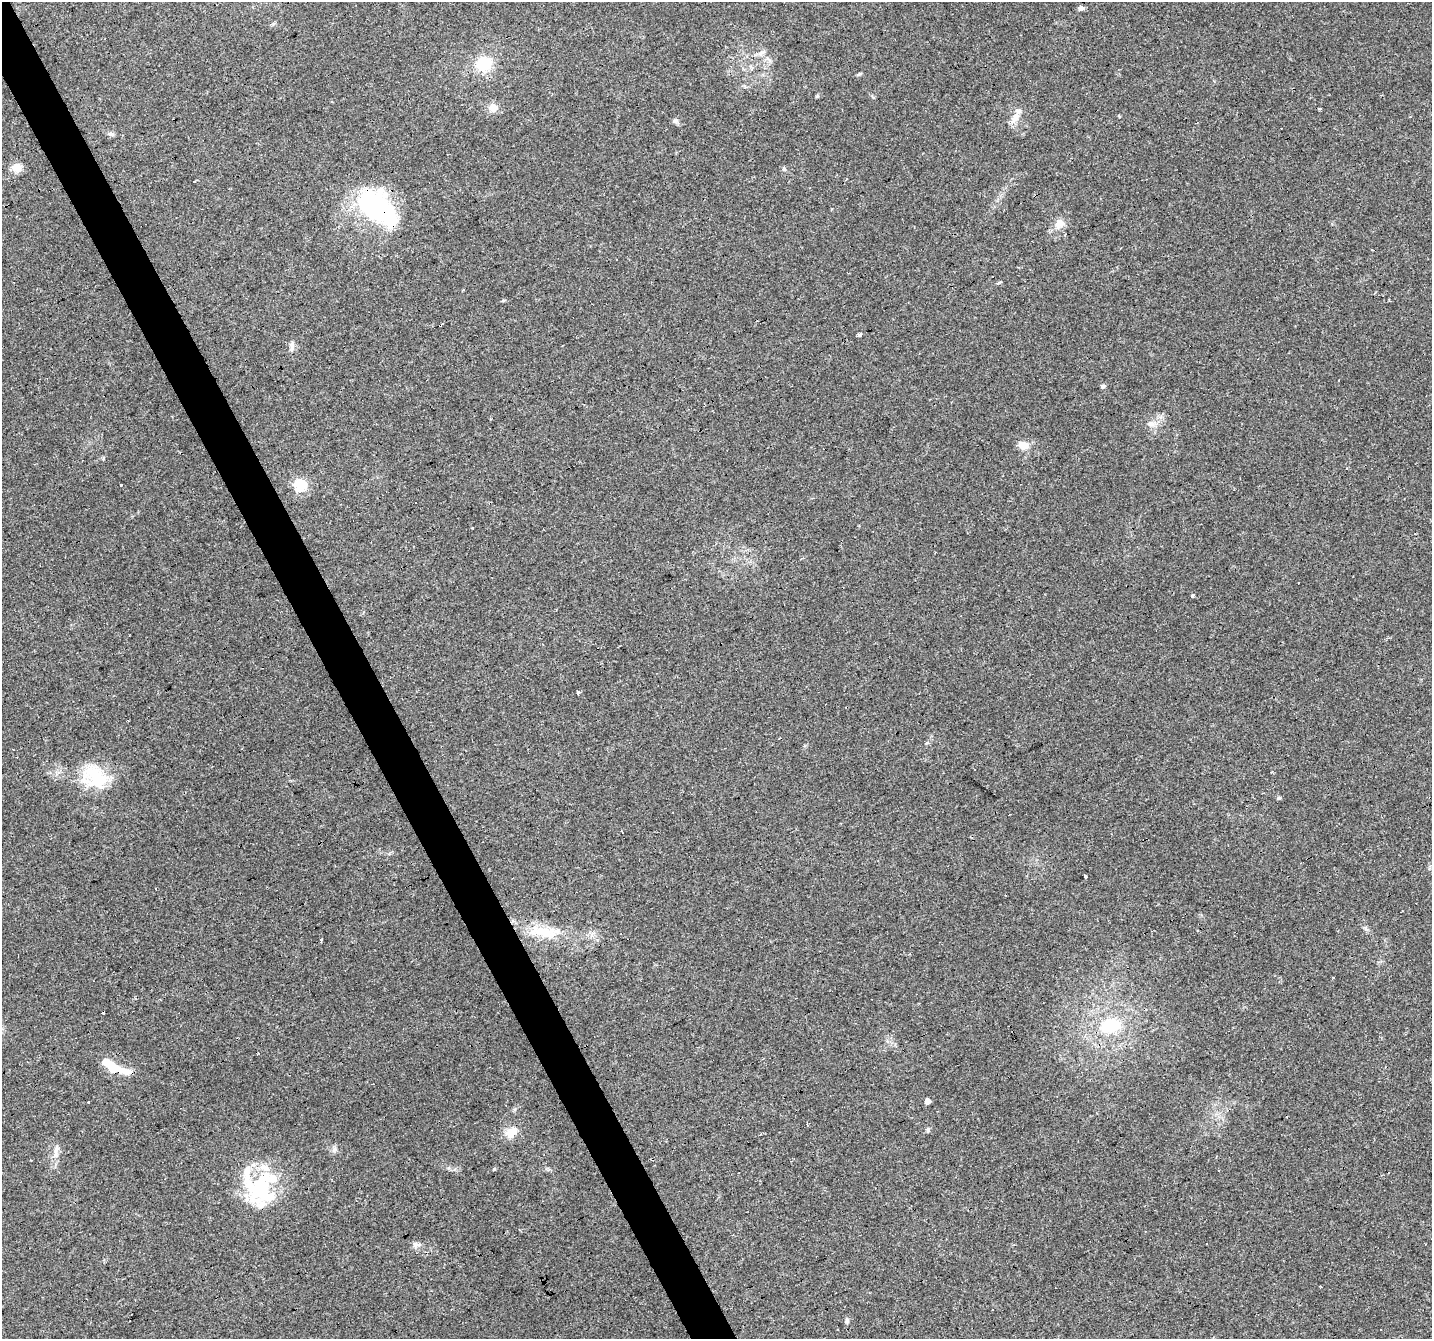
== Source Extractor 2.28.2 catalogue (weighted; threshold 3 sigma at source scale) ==
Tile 11 of 4 x 4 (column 3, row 3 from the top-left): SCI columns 2861-4290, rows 1490-2826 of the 5720 x 5594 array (HDU 1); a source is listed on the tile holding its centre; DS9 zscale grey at full resolution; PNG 1434 x 1341 px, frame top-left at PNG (2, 2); no overlay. Shown black and unused: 3% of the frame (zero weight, under 3 of 4 exposures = <1% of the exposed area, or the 3 px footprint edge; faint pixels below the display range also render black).
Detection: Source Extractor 2.28.2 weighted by HDU 2 'WHT'; one run over the whole footprint, this tile lists its part. Background 0.0436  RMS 0.005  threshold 0.0225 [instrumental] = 3 sigma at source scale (4.5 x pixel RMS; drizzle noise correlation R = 1.50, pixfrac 1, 0.0396/0.0396 arcsec/px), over >= 5 px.
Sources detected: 70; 2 inside a brighter object's white glare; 14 cosmic-ray / hot-pixel residue — not listed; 5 inside a brighter listed object's ellipse — not listed separately; the other 49 listed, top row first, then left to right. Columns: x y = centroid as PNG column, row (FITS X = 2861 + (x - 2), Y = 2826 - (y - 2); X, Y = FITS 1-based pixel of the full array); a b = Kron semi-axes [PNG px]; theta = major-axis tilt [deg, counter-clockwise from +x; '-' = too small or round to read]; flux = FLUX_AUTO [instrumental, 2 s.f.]
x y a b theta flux
1081 8 7 5 8 1.7
762 53 11 5 27 1.6
484 64 18 15 18 16
859 74 8 3 27 0.7
493 108 9 9 - 4.9
1320 109 3 3 - 0.69
1016 116 22 7 54 4.1
675 121 7 6 - 1.2
111 134 9 5 -15 1.4
17 167 11 10 - 5.5
784 169 6 4 -87 0.81
846 179 4 2 - 0.49
194 181 3 3 - 1.5
378 208 54 30 -44 67
1059 223 15 12 45 4.6
463 290 3 3 - 0.44
503 300 4 4 - 0.58
440 325 3 3 - 5.1
859 335 4 3 - 3.3
292 348 12 5 88 1.8
1103 386 5 4 - 1.3
1152 424 14 6 8 2.8
1023 445 12 9 -19 5.2
121 485 3 3 - 1.1
300 485 6 5 - 56
416 503 3 3 - 1.9
1192 596 3 3 - 3.1
960 616 3 2 - 0.46
578 693 4 3 - 50
128 720 3 2 - 0.46
927 743 6 4 2 0.67
94 776 34 24 -43 24
1279 798 5 4 - 0.84
1085 876 3 3 - 1.1
544 932 44 15 -8 20
321 940 3 2 - 1.1
1110 1026 24 15 13 21
114 1069 16 9 -15 10
927 1101 4 4 - 4.3
88 1102 3 3 - 0.68
928 1130 6 5 - 0.88
511 1132 16 11 34 6.6
56 1149 13 7 67 2.6
334 1150 8 7 - 1.6
494 1169 5 4 - 0.51
261 1186 39 30 76 44
415 1244 9 8 - 1.9
993 1310 3 3 - 2.3
847 1321 8 5 -90 1
Overlapping masked pixels (flux is a lower limit): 3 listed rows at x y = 378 208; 440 325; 114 1069
Unlisted compact peaks at least as high as the median listed source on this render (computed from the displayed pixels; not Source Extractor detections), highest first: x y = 817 96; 515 1109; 103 458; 448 1168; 1365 928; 873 97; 998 283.